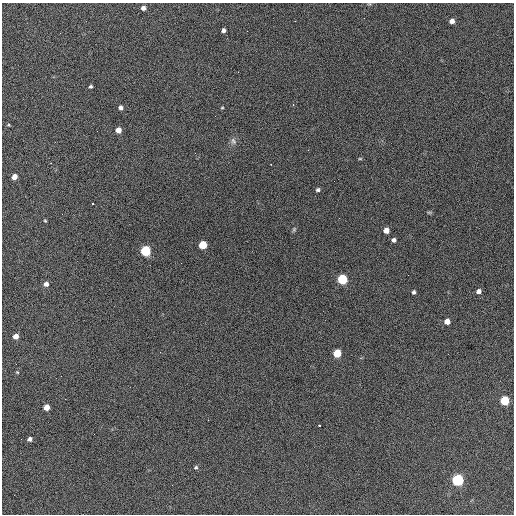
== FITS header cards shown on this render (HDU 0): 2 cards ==
NAXIS1  =                  512 / Axis length
NAXIS2  =                  512 / Axis length

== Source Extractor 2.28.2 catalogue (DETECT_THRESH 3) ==
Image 512 x 512 px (HDU 0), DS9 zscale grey, 1 PNG px = 1 image px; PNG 516 x 516 px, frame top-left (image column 1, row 512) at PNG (2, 3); no overlay
Background 700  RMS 28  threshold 83.7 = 3 sigma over >= 5 px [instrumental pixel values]
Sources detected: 41; all 41 listed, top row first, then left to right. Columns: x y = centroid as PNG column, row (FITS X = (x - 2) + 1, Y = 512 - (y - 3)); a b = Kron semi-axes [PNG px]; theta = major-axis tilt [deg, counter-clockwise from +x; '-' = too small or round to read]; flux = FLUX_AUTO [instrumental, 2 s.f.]
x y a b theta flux
143 8 5 4 - 6800
364 18 3 2 - 1400
295 21 2 2 - 1300
452 21 5 5 - 7800
223 30 4 4 - 4800
247 31 2 2 - 1700
91 87 3 3 - 2800
293 105 3 3 - 1600
120 108 5 5 - 5200
222 108 4 3 - 1600
8 125 4 4 - 1800
118 130 5 5 - 14000
233 141 10 7 -62 6600
360 159 5 3 - 1800
14 177 5 5 - 13000
318 190 5 4 - 3400
93 204 3 3 - 3300
429 212 6 4 0 2300
45 221 4 4 - 1700
294 229 7 4 64 2800
386 230 5 5 - 14000
394 240 5 4 - 4500
203 245 5 5 - 56000
145 251 6 6 - 170000
408 275 2 2 - 930
342 279 6 6 - 130000
46 284 6 5 - 6900
479 291 6 5 - 6700
414 292 5 4 - 3400
447 321 5 5 - 13000
16 336 5 4 - 11000
337 353 6 5 - 54000
16 364 2 2 - 790
17 372 4 3 - 1600
65 399 2 2 - 1100
504 400 6 5 - 83000
46 407 5 5 - 18000
319 425 3 3 - 9600
30 439 5 4 - 5000
196 467 6 5 - 2900
458 480 6 6 - 270000